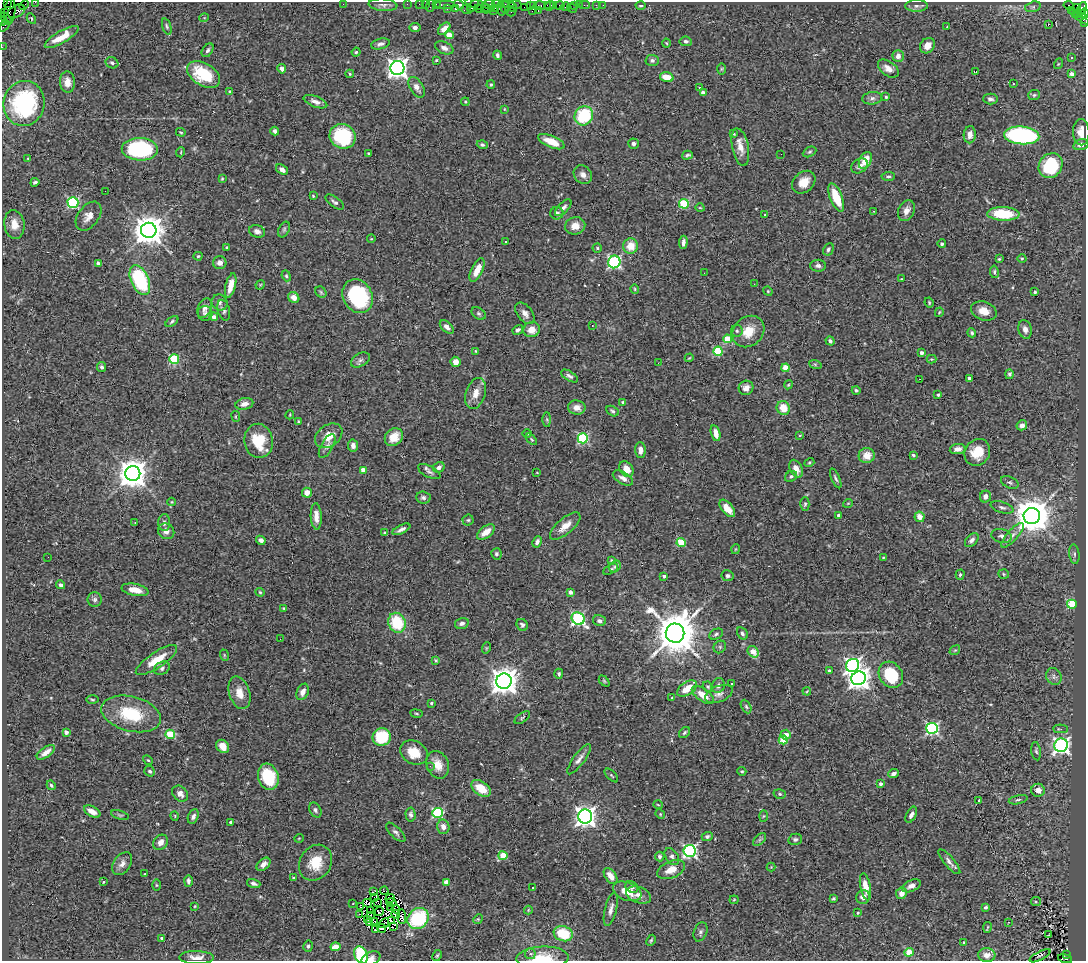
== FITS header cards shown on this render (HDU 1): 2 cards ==
NAXIS1  =                 1084
NAXIS2  =                  959

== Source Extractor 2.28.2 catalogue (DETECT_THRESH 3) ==
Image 1084 x 959 px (HDU 1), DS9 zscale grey, 1 PNG px = 1 image px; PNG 1088 x 963 px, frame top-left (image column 1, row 959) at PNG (2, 2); each listed source drawn as its Kron ellipse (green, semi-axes under 4 px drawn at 4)
Background 0.826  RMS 0.045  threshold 0.136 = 3 sigma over >= 5 px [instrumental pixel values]
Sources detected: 496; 10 with non-positive FLUX_AUTO (blend fragments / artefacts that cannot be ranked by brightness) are neither listed nor drawn; the other 486 listed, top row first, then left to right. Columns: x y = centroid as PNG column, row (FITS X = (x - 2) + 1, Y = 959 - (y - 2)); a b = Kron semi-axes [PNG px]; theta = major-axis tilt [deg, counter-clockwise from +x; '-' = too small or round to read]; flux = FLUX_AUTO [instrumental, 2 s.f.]
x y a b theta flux
35 2 2 2 - 13
8 3 3 2 - 19
343 4 2 2 - 28
407 4 2 2 - 17
419 4 2 2 - 29
425 4 2 2 - 23
436 4 2 2 - 34
489 4 6 3 9 67
498 4 6 2 0 220
506 4 8 2 -1 31
515 4 6 3 -12 190
24 5 6 2 45 47
383 5 14 6 -5 13
445 5 10 3 0 200
459 5 5 4 - 210
480 5 16 4 -19 290
533 5 3 3 - 39
540 5 6 3 0 120
547 5 3 3 - 57
554 5 3 2 - 42
559 5 5 3 - 92
575 5 3 3 - 74
579 5 2 2 - 9.8
585 5 5 2 - 43
596 5 3 2 - 6.8
603 5 2 2 - 6.6
641 5 5 2 - 3.6
1068 5 5 3 - 280
430 6 6 2 72 110
473 6 7 3 49 56
530 6 3 3 - 37
550 6 5 3 - 120
916 6 11 6 1 10
505 7 6 3 88 130
512 7 5 3 - 140
524 7 2 2 - 62
565 7 5 4 - 22
1033 7 8 5 15 6.2
496 8 3 3 - 75
572 8 5 3 - 48
447 9 3 2 - 50
455 9 3 3 - 130
466 9 5 3 - 120
479 9 4 3 - 200
486 9 5 2 - 130
501 9 6 3 -82 430
1077 9 5 3 - 270
1082 9 7 3 67 200
1071 10 2 2 - 14
16 11 9 6 29 370
493 11 3 2 - 35
532 11 3 2 - 89
538 11 3 2 - 130
5 12 3 2 - 23
10 12 13 5 82 390
511 12 5 2 - 5.5
1085 13 5 3 - 110
1080 14 6 3 -6 150
6 18 7 3 -40 150
31 18 5 3 - 3.1
204 18 5 3 - 2.4
1083 18 15 4 -28 230
3 21 4 2 - 150
1085 23 3 2 - 31
1048 25 3 2 - 9.7
4 26 6 2 47 34
167 26 8 4 -72 5.9
415 27 5 4 - 9.8
947 27 2 2 - 2.7
444 29 7 4 47 24
449 35 4 4 - 60
62 37 19 6 30 45
686 41 6 4 -7 6.7
666 43 4 4 - 3.1
380 44 9 5 14 11
927 46 8 7 - 22
2 47 2 2 - 15
444 48 10 6 -23 13
208 50 7 5 56 7.5
356 52 4 4 - 3.8
498 55 5 3 - 7.8
898 56 6 5 - 16
1071 58 3 2 - 2.5
436 60 4 3 - 2.9
652 60 6 5 - 7.7
112 63 7 5 -27 7.4
1058 64 5 3 - 2.6
397 68 7 7 - 1900
282 69 5 4 - 10
721 69 6 4 89 3.8
888 69 12 7 -36 23
976 71 4 2 - 3.7
204 74 18 11 -31 140
350 74 4 4 - 3
1072 74 4 4 - 20
667 77 7 4 -18 47
67 82 10 7 -88 26
1013 84 3 3 - 6.7
491 85 4 3 - 3.4
417 87 11 6 -59 21
699 88 3 3 - 14
230 91 4 3 - 3.6
703 93 4 4 - 9.2
1034 95 6 5 - 4.9
886 97 3 3 - 4.5
872 98 10 6 7 11
990 99 7 5 -1 9.2
315 102 12 5 -21 16
465 102 4 4 - 3.1
24 103 23 20 79 350
504 109 4 2 - 2
584 116 10 9 - 160
275 131 4 3 - 7.2
181 132 5 3 - 3.6
1081 132 13 8 -88 32
733 134 4 3 - 3.1
970 135 8 6 86 19
1022 135 18 9 -4 500
343 136 13 12 - 210
551 142 14 5 -23 49
633 144 5 5 - 8.9
482 145 5 4 - 5.5
1081 145 8 5 17 15
740 147 19 8 -78 33
140 149 18 11 -1 400
181 152 5 3 - 2.7
810 152 7 4 27 5.5
369 153 3 2 - 2.9
781 154 2 2 - 2.1
687 155 5 3 - 5.4
28 159 3 3 - 2.8
865 160 9 5 63 49
859 166 9 6 34 13
1051 166 13 11 52 180
282 170 6 4 -37 16
583 175 10 8 -47 18
888 176 7 4 5 5.3
222 179 4 3 - 3
35 182 4 3 - 6
804 182 13 10 43 39
105 191 2 2 - 30
313 196 4 4 - 3.4
836 197 15 6 -68 82
335 202 10 5 -37 8.6
73 203 5 5 - 370
684 204 5 4 - 170
563 208 10 5 46 13
700 208 4 3 - 2.4
874 211 2 2 - 1.8
906 211 11 8 65 20
557 213 6 6 - 8.9
1003 214 16 7 -2 130
765 215 3 3 - 3.1
88 216 16 10 53 27
14 224 14 10 -82 35
575 226 10 8 14 30
284 229 8 5 64 5.6
149 230 8 7 - 5200
257 231 8 6 -18 13
371 239 4 3 - 1.9
505 241 3 3 - 7.9
683 242 6 3 85 11
942 244 4 4 - 5.1
631 246 7 7 - 44
227 247 3 3 - 2.7
597 248 5 4 - 4.2
828 249 6 5 - 6
198 256 4 4 - 3.9
1022 258 4 3 - 2.7
999 259 3 3 - 3
614 262 6 6 - 520
220 263 6 6 - 16
98 264 4 3 - 6.8
818 266 8 6 -1 10
477 270 13 5 63 40
994 272 6 4 -81 5.7
704 273 2 2 - 4
286 276 5 4 - 4.4
901 279 3 2 - 2.1
140 280 16 9 -66 260
754 284 3 3 - 3
231 285 12 5 76 36
260 285 5 4 - 3
635 289 4 4 - 3.1
768 291 5 4 - 3.2
321 292 6 5 - 4.2
1035 292 3 3 - 5.4
358 296 17 14 -61 290
294 297 6 5 - 20
220 302 8 7 - 9.6
929 302 5 3 - 3.4
205 308 10 6 65 13
224 310 11 6 -73 9.4
984 311 13 9 -17 35
939 312 5 3 - 2.6
205 313 7 7 - 8
479 313 8 5 -38 6.3
525 313 12 7 -51 18
214 317 4 4 - 15
172 321 7 4 36 5.2
592 325 2 2 - 3.1
447 327 8 5 -42 13
1025 329 9 6 -76 15
518 330 6 4 30 6.4
532 330 8 7 - 30
737 331 6 6 - 5.8
748 331 17 14 42 58
972 333 4 3 - 4.9
727 339 4 4 - 85
830 341 4 4 - 7.1
476 351 4 4 - 3.5
718 351 5 4 - 170
921 353 3 3 - 10
689 358 4 3 - 2.6
174 359 5 5 - 200
931 359 5 4 - 3.4
360 360 10 6 30 9.5
456 362 5 5 - 23
658 363 2 2 - 5.3
815 364 6 4 -19 4.9
102 367 5 4 - 6.8
786 368 4 4 - 58
1009 374 5 4 - 6.1
569 376 9 4 -32 8.8
969 378 3 3 - 7.5
919 379 3 2 - 9.1
788 385 4 3 - 2.8
746 388 7 7 - 19
856 390 4 4 - 5.7
475 393 16 9 73 31
938 395 3 3 - 4.7
623 402 4 3 - 4.3
244 404 9 5 12 18
577 407 9 7 -9 20
783 408 7 6 - 43
612 411 7 4 -31 5.9
290 415 4 3 - 3.2
236 416 5 3 - 3
547 419 7 4 -90 4.5
298 421 4 3 - 2.8
1022 425 5 5 - 15
716 433 8 4 -75 28
527 434 4 3 - 3.1
800 435 4 2 - 2.1
329 436 15 10 35 41
394 437 10 8 42 37
583 438 5 5 - 270
531 439 7 3 -45 3.7
259 441 17 14 -81 93
327 446 13 6 61 11
353 446 6 5 - 16
958 449 8 5 9 16
640 450 8 5 -88 19
977 452 14 12 56 72
913 455 3 3 - 4.1
867 456 8 7 - 35
809 462 5 4 - 3.3
439 467 6 5 - 10
626 469 8 6 -56 33
796 469 9 6 -64 25
363 470 4 4 - 19
429 472 12 5 -28 11
537 473 3 2 - 1.9
133 474 7 7 - 4800
791 476 6 5 - 5.9
623 478 11 6 -31 15
836 478 10 4 -67 6.9
1010 482 9 5 -24 7.4
307 493 5 5 - 27
985 497 6 5 - 15
423 498 7 6 - 7.9
172 502 4 4 - 2.8
848 503 5 3 - 2.6
805 504 7 4 88 6
1002 507 12 5 -16 9.5
727 508 10 5 -50 36
839 515 3 3 - 12
316 516 13 5 -87 23
1032 516 8 8 - 7800
920 517 5 5 - 25
468 520 5 5 - 4.7
135 523 3 2 - 1.8
164 523 8 6 88 9.8
565 526 19 8 40 34
401 529 10 4 27 12
166 531 8 7 - 15
486 532 10 5 37 33
385 533 4 4 - 5
1013 535 16 5 48 16
1001 536 10 7 -16 11
261 540 5 4 - 12
972 540 8 5 45 11
537 542 6 4 64 10
681 543 4 4 - 130
736 549 5 3 - 2.5
496 554 6 5 - 5.9
1074 554 10 5 -84 9.5
48 557 2 2 - 3.3
883 557 4 3 - 2.5
611 560 3 3 - 2.9
615 567 6 5 - 6.4
611 569 8 4 30 6.3
1004 574 5 5 - 3.9
960 575 5 4 - 4.7
664 576 3 3 - 6.6
728 576 6 5 - 5.9
60 585 5 4 - 7.4
135 590 13 6 -11 29
260 592 4 3 - 3.8
570 592 4 4 - 12
95 600 7 7 - 8.4
1072 604 5 4 - 200
284 608 4 3 - 2.7
578 619 7 6 - 450
599 621 6 5 - 9.7
397 623 10 8 -68 140
462 623 7 5 15 9.5
522 625 6 5 - 7.1
675 633 9 9 - 13000
742 633 7 5 -59 6.6
716 634 7 5 25 6.5
280 639 2 2 - 1.5
720 647 7 5 48 5.9
486 648 5 3 - 2.7
955 650 6 4 40 4.1
753 652 6 5 - 53
224 655 6 3 -72 3.1
156 660 24 8 34 61
436 660 4 3 - 3.5
852 665 7 6 - 930
162 668 8 6 31 9.3
829 671 4 3 - 6.3
559 674 5 3 - 6.4
891 675 14 11 -55 140
1054 677 9 7 -63 11
858 678 7 7 - 2400
504 681 7 7 - 4200
604 681 6 4 -46 3.7
731 684 3 2 - 4.3
718 686 7 6 - 9.9
708 687 5 5 - 4.5
687 689 11 6 33 54
807 691 4 3 - 2.7
303 692 8 5 65 17
239 693 17 10 -72 38
719 694 14 8 22 17
703 695 13 6 -36 39
672 698 4 4 - 3.1
92 700 6 3 -1 3.2
431 703 3 3 - 3.3
746 707 7 4 -63 5
131 714 30 17 -14 140
416 714 6 3 -9 3.4
522 718 9 4 36 5.4
932 728 6 5 - 520
1060 729 7 4 -2 8.1
66 732 4 4 - 9.1
684 733 6 4 45 5.5
170 734 5 4 - 120
786 735 5 5 - 27
382 737 9 8 - 180
783 740 4 4 - 90
1061 745 7 6 - 980
223 746 7 5 -47 32
1036 751 9 5 -82 6.9
46 752 10 5 36 19
414 753 14 11 -29 56
579 759 18 5 54 16
148 760 5 4 - 3.8
438 765 14 11 -67 37
430 766 3 2 - 3.6
150 771 5 5 - 6.4
742 771 4 4 - 4.4
893 774 5 4 - 9.6
611 775 8 4 -45 4.4
268 777 13 10 -73 130
880 784 3 3 - 9.9
51 785 5 4 - 5.3
481 788 11 6 -35 60
1038 790 7 6 - 21
180 794 9 7 -49 18
780 794 6 5 - 5.1
979 800 4 3 - 8.7
1018 800 9 4 13 5.9
658 805 5 3 - 2.4
315 810 8 5 -60 7.8
92 811 9 5 -28 23
437 813 5 5 - 290
660 814 5 4 - 3.3
120 815 9 4 -17 4.8
411 815 7 5 -86 7.4
911 815 9 4 61 12
175 816 5 3 - 2.5
585 816 7 7 - 1800
763 816 5 4 - 3.2
193 817 7 5 65 9
231 822 4 3 - 11
443 827 7 6 - 19
396 832 12 5 -45 10
707 836 5 4 - 5.9
299 838 5 3 - 2.3
795 839 7 5 13 7.2
760 840 8 4 44 6.5
161 842 8 6 52 18
690 851 6 6 - 630
503 856 4 4 - 81
672 856 9 6 -57 9.6
660 857 5 4 - 6.6
949 862 16 5 -50 14
316 863 19 15 57 71
122 864 12 8 54 18
263 864 8 5 42 17
771 867 4 4 - 2.8
671 870 14 8 23 38
145 874 3 2 - 3.8
610 876 9 5 -55 27
294 878 4 3 - 3
188 881 6 4 88 8.3
103 882 4 2 - 2.3
446 882 4 3 - 31
254 883 7 4 -18 8.5
156 885 5 3 - 3.1
911 886 10 5 24 17
632 887 7 5 -33 6.9
865 887 14 5 -79 36
533 888 3 3 - 11
373 891 4 2 - 2.2
384 891 4 2 - 4.4
627 891 15 9 -22 51
901 893 6 5 - 24
639 895 13 8 -20 21
375 897 2 2 - 1.8
863 897 7 6 - 19
390 898 4 2 - 7.2
833 899 4 3 - 4.1
734 900 4 4 - 3.2
378 902 4 2 - 0.34
391 902 5 2 - 1.7
1036 902 5 4 - 4
367 903 4 2 - 1.1
353 904 3 2 - 2.3
195 906 4 2 - 2.2
360 907 3 2 - 1.5
390 907 4 2 - 1.4
986 907 4 3 - 4.7
396 909 4 2 - 2.2
611 909 17 6 76 18
370 910 3 2 - 1.1
528 910 4 4 - 2.8
379 911 5 2 - 0.79
858 913 4 3 - 3.1
360 914 3 2 - 4.3
396 914 4 2 - 2.9
371 916 4 2 - 1.9
402 917 7 3 -84 5.7
418 918 11 9 45 180
478 919 5 4 - 3.6
367 920 3 2 - 3.1
391 921 4 2 - 2.5
369 922 3 2 - 3.3
375 922 2 2 - 3.7
1009 922 2 2 - 20
384 923 5 2 - 1
393 927 4 2 - 54
381 928 4 3 - 4.4
987 928 5 2 - 2.5
375 930 2 2 - 2.8
700 932 10 6 69 8.9
563 934 10 7 -18 110
1049 935 4 2 - 2.1
162 938 3 3 - 7
651 940 6 4 63 4.6
964 942 4 2 - 2.3
308 946 6 4 76 5.7
335 947 5 4 - 33
909 952 5 4 - 85
530 954 5 5 - 7.9
361 955 9 6 -69 180
987 955 8 7 - 22
1066 955 3 2 - 170
437 956 6 4 62 4.1
1040 956 11 2 26 2.8
196 958 17 6 -1 24
371 958 10 6 25 12
542 958 26 11 3 75
1065 959 7 3 -14 270
At the frame edge (FLAGS 8, measured only in part): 13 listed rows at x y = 35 2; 8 3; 1085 13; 1083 18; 3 21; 1085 23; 4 26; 2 47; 361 955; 196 958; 371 958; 542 958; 1065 959
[10 non-positive-flux detections neither listed nor drawn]